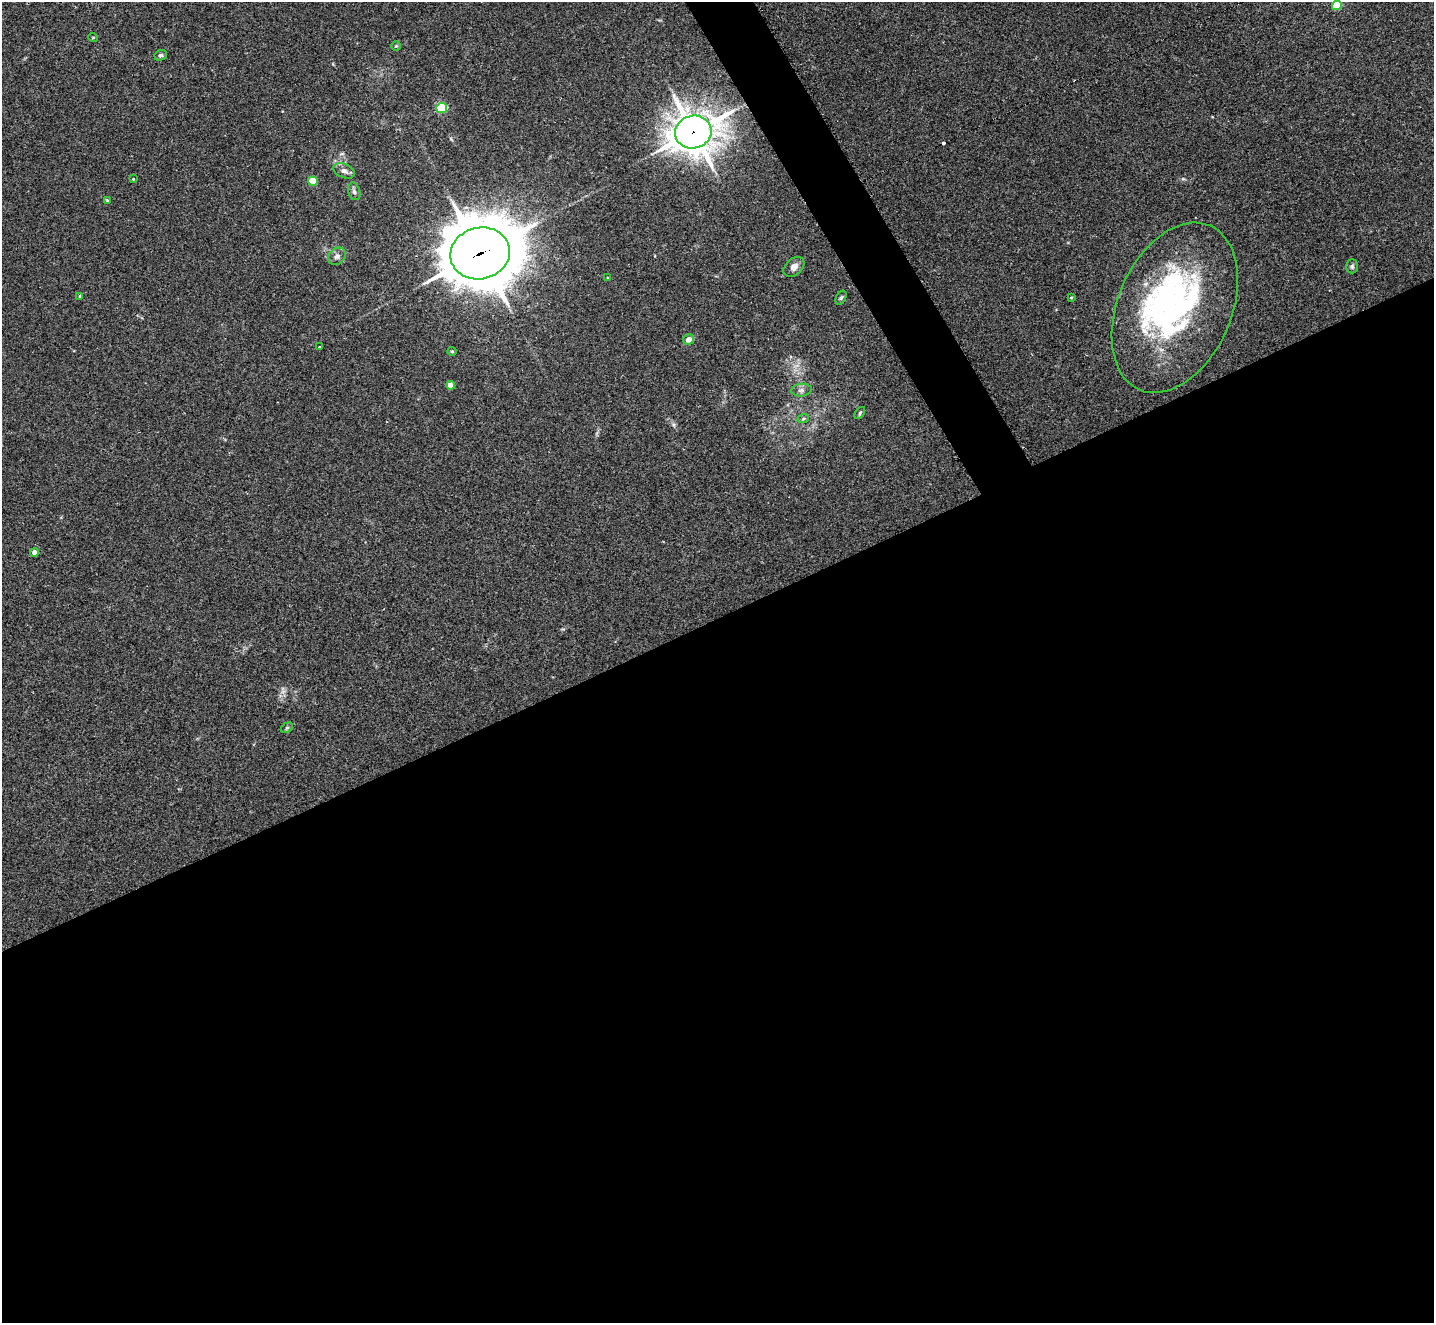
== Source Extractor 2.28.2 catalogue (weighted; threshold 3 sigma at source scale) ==
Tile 15 of 4 x 4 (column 3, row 4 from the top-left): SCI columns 2881-4312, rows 305-1625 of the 5754 x 5742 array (HDU 1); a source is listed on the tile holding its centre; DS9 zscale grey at full resolution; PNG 1436 x 1325 px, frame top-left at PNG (2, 2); each listed source drawn as its Kron ellipse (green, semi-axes under 4 px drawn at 4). Shown black and unused: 55% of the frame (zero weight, under 2 of 3 exposures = <1% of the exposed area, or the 3 px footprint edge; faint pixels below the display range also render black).
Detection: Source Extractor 2.28.2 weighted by HDU 2 'WHT'; one run over the whole footprint, this tile lists its part. Background 0.0735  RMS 0.0059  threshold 0.0266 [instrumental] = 3 sigma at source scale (4.5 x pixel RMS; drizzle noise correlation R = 1.50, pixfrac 1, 0.05/0.05 arcsec/px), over >= 5 px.
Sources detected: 32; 2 inside a brighter object's white glare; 1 cosmic-ray / hot-pixel residue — neither listed nor drawn; the other 29 listed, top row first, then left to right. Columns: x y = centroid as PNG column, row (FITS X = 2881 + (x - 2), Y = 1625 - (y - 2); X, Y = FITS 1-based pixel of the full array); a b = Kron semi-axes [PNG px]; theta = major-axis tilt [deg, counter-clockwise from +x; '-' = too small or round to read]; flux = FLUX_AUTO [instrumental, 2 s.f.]
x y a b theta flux
1337 5 5 4 - 22
93 37 5 3 - 0.45
396 46 5 5 - 0.68
161 55 6 5 - 1.2
442 108 5 5 - 43
693 132 18 16 15 1100
344 171 11 7 -24 2.7
133 179 4 4 - 0.5
313 181 5 4 - 17
354 191 9 6 -74 1.8
107 200 4 4 - 0.59
480 253 30 25 15 3700
337 256 9 7 40 2.5
1352 266 7 5 -89 1.2
794 267 12 8 42 3.2
608 278 4 2 - 0.52
80 296 4 4 - 0.62
1071 297 4 3 - 0.62
841 298 7 5 63 1
1175 308 89 57 67 170
688 339 5 5 - 3.7
320 347 3 3 - 2.6
452 351 4 4 - 0.62
450 385 4 4 - 5.4
801 390 10 6 7 2
860 413 7 3 54 0.78
803 419 6 3 19 0.79
34 552 4 4 - 4.2
287 728 6 4 29 0.77
Overlapping masked pixels (flux is a lower limit): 2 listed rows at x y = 693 132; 480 253
Isophote crosses this tile's border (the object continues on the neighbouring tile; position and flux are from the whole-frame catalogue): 1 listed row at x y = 1337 5